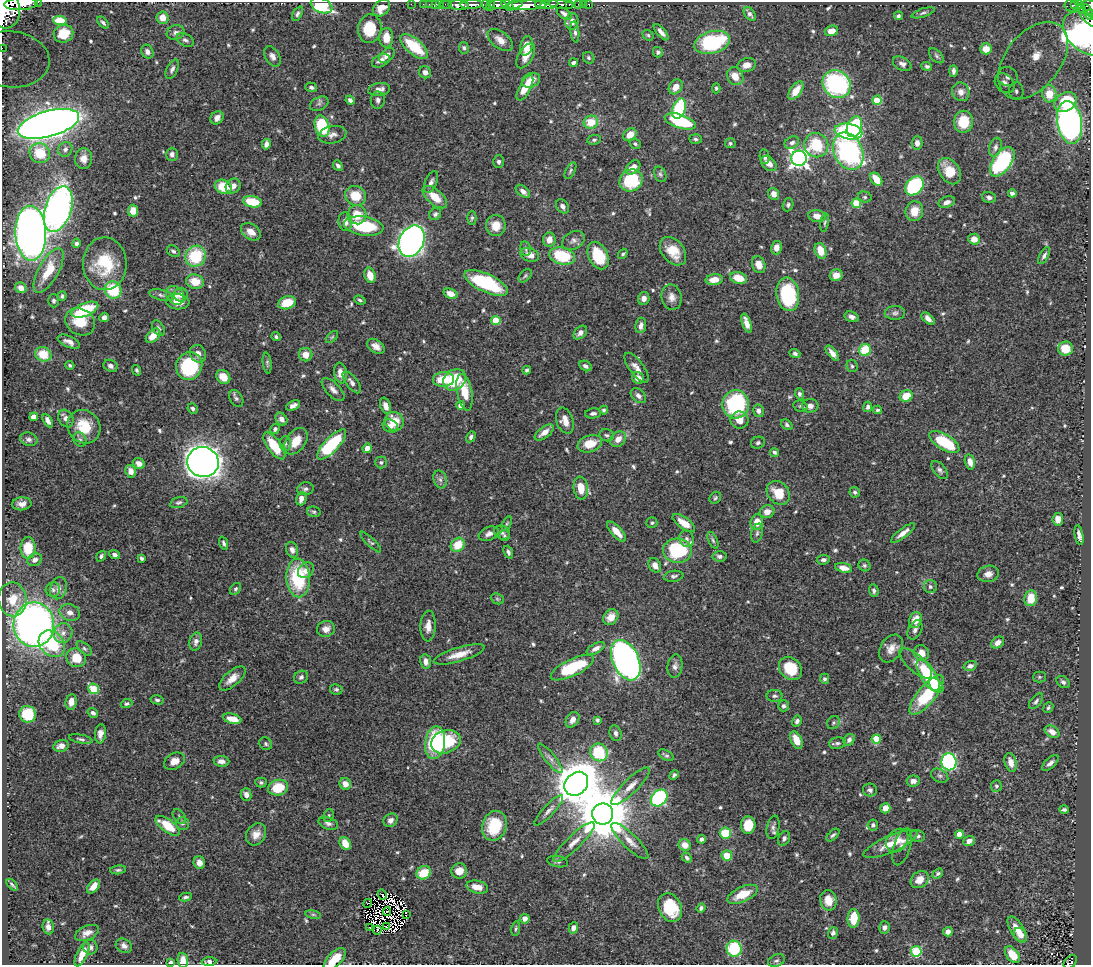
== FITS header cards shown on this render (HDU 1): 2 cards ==
NAXIS1  =                 1089
NAXIS2  =                  963

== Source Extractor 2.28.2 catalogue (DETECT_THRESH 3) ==
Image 1089 x 963 px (HDU 1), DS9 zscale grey, 1 PNG px = 1 image px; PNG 1093 x 967 px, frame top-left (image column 1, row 963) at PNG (2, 2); each listed source drawn as its Kron ellipse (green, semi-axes under 4 px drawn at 4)
Background 0.44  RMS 0.014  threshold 0.0413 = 3 sigma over >= 5 px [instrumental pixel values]
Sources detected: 627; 10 with non-positive FLUX_AUTO (blend fragments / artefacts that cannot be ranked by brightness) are neither listed nor drawn; of the other 617, the 500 brightest by FLUX_AUTO listed and drawn (117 fainter detections omitted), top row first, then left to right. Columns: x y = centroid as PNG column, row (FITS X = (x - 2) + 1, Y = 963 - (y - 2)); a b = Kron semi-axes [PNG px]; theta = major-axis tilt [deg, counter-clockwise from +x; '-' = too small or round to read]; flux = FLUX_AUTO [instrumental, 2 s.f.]
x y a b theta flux
38 2 2 2 - 24
21 4 17 6 4 1700
411 4 2 2 - 8.8
423 4 2 2 - 7.7
429 4 2 2 - 11
436 4 3 2 - 15
440 4 2 2 - 9.5
447 4 6 2 0 21
472 4 11 3 4 660
497 4 9 3 0 390
540 4 5 3 - 280
561 4 13 3 -7 190
569 4 3 3 - 91
579 4 3 3 - 28
583 4 2 2 - 5.8
589 4 3 3 - 24
1079 4 3 3 - 150
459 5 10 4 -4 790
486 5 5 4 - 130
490 5 6 4 77 110
507 5 7 4 -41 300
515 5 8 4 13 440
527 5 20 4 2 1600
549 5 9 4 9 700
1075 5 4 4 - 61
322 6 11 7 -22 73
1071 6 6 5 - 75
1089 6 7 5 -6 310
381 8 9 7 43 11
1081 8 5 3 - 65
6 10 19 14 -88 3800
1088 12 8 3 -71 150
923 13 12 4 18 2.4
297 14 8 4 62 2.3
564 14 8 4 -33 4.1
750 14 7 5 -54 3.3
898 16 4 3 - 2.1
163 18 6 6 - 11
1087 18 12 4 -48 220
60 21 7 4 -5 12
572 21 8 6 84 7.4
103 23 7 3 -47 2.1
370 29 14 11 82 33
831 31 7 5 20 8.7
176 32 9 7 19 3.7
575 32 10 4 -83 2.6
661 32 10 4 -49 4.7
1085 33 26 17 -45 580
63 34 10 8 21 13
648 35 6 5 - 1.7
386 38 10 7 90 13
185 40 9 6 -30 3
500 40 14 8 -37 8.6
712 42 18 11 15 86
414 46 17 7 -40 37
526 46 10 6 75 13
2 48 2 2 - 6
464 48 5 5 - 2
986 49 6 5 - 11
147 52 7 6 - 3.5
658 52 5 5 - 2.3
387 55 9 6 42 5.3
272 56 11 7 -60 4.1
526 56 14 7 59 9.2
936 56 9 5 -46 2.1
589 58 6 5 - 1.6
11 59 39 28 -6 55
1033 60 44 27 52 82
381 61 9 6 27 5.5
573 63 4 4 - 2.5
902 64 10 6 -29 3.9
747 65 9 6 16 7.8
927 66 5 4 - 2
172 69 10 5 64 3.2
953 71 5 3 - 2.6
425 72 6 5 - 4.6
735 76 9 8 - 12
1008 76 10 9 - 10
531 80 9 7 22 9.2
1005 83 11 8 -46 7.2
837 84 15 13 -39 140
311 87 6 4 -20 2.4
676 87 8 6 52 8.8
525 88 14 6 62 19
716 88 5 4 - 1.6
379 89 11 6 10 6.5
796 91 10 5 55 13
1016 91 9 7 -86 4
961 92 9 8 - 6
1049 94 8 7 - 23
350 100 4 4 - 3
378 100 8 7 - 3.7
877 100 4 4 - 30
1066 102 12 9 28 26
319 104 10 6 25 2.8
679 108 10 6 72 82
217 118 7 6 - 5.5
680 121 16 7 -18 60
591 122 7 6 - 20
963 122 11 9 83 25
1070 122 21 12 -79 380
48 124 31 13 16 1200
322 126 11 7 -72 56
854 127 11 7 69 52
848 131 14 7 -9 91
332 135 14 8 12 5.4
630 135 7 5 40 12
696 139 6 5 - 2.1
594 140 7 5 9 2.1
730 143 5 5 - 1.7
792 143 7 6 - 3.5
917 143 7 5 89 3.8
266 144 5 4 - 4.5
635 144 6 5 - 1.8
816 145 12 12 - 39
995 147 9 6 73 3.7
65 149 7 6 - 3.3
848 151 19 14 -64 200
40 153 10 9 - 24
172 154 6 6 - 3.5
765 157 7 5 -80 2.7
799 158 7 7 - 430
83 159 10 8 88 7.9
499 162 6 5 - 2.6
1002 162 17 9 54 100
769 163 9 6 -44 8
338 165 6 4 -49 2.7
633 167 8 6 42 8.5
570 171 9 4 61 1.8
949 171 14 10 -54 20
660 174 8 5 -68 2.2
876 179 7 5 -52 17
631 180 12 10 32 53
431 182 11 6 66 3.6
233 186 8 6 45 6.6
914 186 10 8 47 100
223 187 8 7 - 25
523 191 8 5 -39 4.9
1012 193 4 4 - 2.9
774 194 6 5 - 5.8
355 196 11 9 -30 20
435 197 15 7 -40 16
865 197 7 5 -15 2
989 197 7 5 -14 3.3
252 202 9 5 -9 30
947 202 8 5 18 4.3
856 203 5 4 - 33
788 205 7 5 71 1.9
563 206 8 5 -57 4
58 209 24 13 72 420
133 211 6 5 - 11
914 211 10 8 76 13
435 214 6 5 - 2.3
357 215 9 9 - 17
817 216 8 6 -9 7.3
472 218 7 4 88 1.7
345 222 9 7 -82 6.3
825 223 9 4 80 1.7
364 226 20 9 -8 50
496 226 10 10 - 14
251 232 11 7 -34 10
31 233 27 15 -88 790
974 239 6 5 - 9
549 240 7 6 - 7.5
573 240 12 8 30 4.8
412 241 16 12 64 550
76 243 5 4 - 2.7
526 248 7 5 -78 2.3
776 248 7 5 76 7
173 251 7 5 -34 2.7
673 251 16 11 -51 19
821 251 8 5 -70 16
623 254 6 4 52 1.6
530 255 10 6 -20 7.6
195 256 11 10 - 47
562 256 13 8 -14 53
598 256 14 9 -64 36
1044 256 9 4 60 2.9
105 264 26 22 90 45
759 265 9 6 -69 9.7
49 271 25 10 61 25
370 275 8 5 -73 11
836 275 6 6 - 8.4
525 276 8 5 46 1.9
739 278 8 5 -15 14
714 280 8 5 7 10
195 282 9 7 -16 16
486 283 23 9 -24 78
21 288 6 5 - 6.4
113 290 9 8 - 46
451 294 7 5 -21 8.5
788 294 17 11 -81 73
161 295 12 5 -14 3.2
175 295 10 8 -51 6.7
181 295 7 6 - 5.5
62 296 5 4 - 2
672 297 13 10 -77 6.7
644 299 6 6 - 5.2
360 300 6 3 -22 1.7
54 301 6 5 - 2.1
178 302 11 7 -4 11
287 303 9 6 18 23
85 310 14 6 22 50
895 313 10 7 2 3.2
104 317 5 4 - 4.8
852 317 7 5 -18 3.6
928 319 8 4 -42 5
496 320 4 4 - 32
80 322 16 13 -35 25
746 323 10 4 -70 7.8
641 325 8 5 81 4.6
158 328 8 5 -57 2.3
580 333 8 5 45 4.7
153 336 8 5 46 13
276 337 4 4 - 2.1
332 337 7 4 44 1.6
69 342 12 5 -23 5.7
376 346 10 6 -33 6.1
1065 349 7 7 - 17
865 350 6 6 - 30
832 353 9 4 -51 5.6
43 354 8 7 - 23
198 354 9 7 -66 5.4
795 354 5 4 - 2.5
306 355 7 6 - 9.3
267 363 10 4 -83 1.9
70 365 4 3 - 1.7
110 366 7 6 - 3.7
189 366 14 13 - 73
585 366 6 5 - 2.7
852 366 6 5 - 2.1
636 368 18 7 -53 7.1
137 370 5 4 - 1.9
527 370 4 3 - 2
340 373 10 6 -81 8.1
223 377 8 6 -45 12
638 378 6 5 - 7.3
443 379 10 7 3 26
455 380 12 10 35 41
352 382 13 5 -53 4
333 390 15 6 -45 5.6
464 392 18 7 -79 21
799 394 5 4 - 2.4
638 396 9 6 -44 3.5
906 396 6 5 - 17
236 398 9 6 -59 2.6
736 404 14 13 - 100
461 405 4 4 - 9.7
293 406 7 4 25 4.2
386 406 8 5 -69 5.5
800 406 7 5 -14 1.7
810 406 8 7 - 4.9
868 407 5 4 - 3.3
193 408 5 4 - 2.3
604 410 4 4 - 1.8
877 410 4 3 - 1.6
758 411 6 5 - 3.9
593 413 8 5 6 2.9
34 417 4 4 - 9
66 419 9 7 -61 5.5
281 419 7 5 -53 4.5
739 420 9 8 - 8.6
48 421 7 4 -61 3.9
394 421 9 9 - 19
565 421 13 8 -71 10
787 425 6 4 -35 1.9
390 426 8 6 -24 4.9
84 427 17 16 - 27
275 429 5 4 - 2.2
544 432 11 5 37 7.6
607 435 7 6 - 2.2
471 437 6 4 60 2.5
29 439 9 6 -18 3.3
618 439 9 7 41 8.2
80 440 7 6 - 2.8
296 441 15 9 55 17
944 442 17 7 -32 51
285 443 7 5 89 2.6
758 443 7 6 - 2.3
590 444 12 8 18 18
332 445 20 7 46 84
274 446 16 7 -54 25
367 448 5 4 - 8.2
775 452 5 4 - 2.4
203 462 16 15 - 910
381 462 6 6 - 2
970 462 7 5 -75 6.9
139 463 6 5 - 5.2
939 470 10 6 -50 3.2
131 471 6 5 - 6.1
440 479 9 6 -73 3.6
581 488 11 7 -83 16
305 489 8 6 14 3
855 492 5 5 - 2.2
778 493 13 10 -49 20
715 498 6 5 - 1.7
301 499 7 5 72 6.1
179 502 9 5 15 2.3
22 504 10 6 5 6.1
314 512 7 5 -14 1.7
767 512 7 6 - 7.9
1058 519 6 5 - 7.1
757 522 8 6 82 11
507 523 8 4 63 1.6
652 523 5 5 - 1.8
684 523 13 5 -35 12
502 532 8 6 -22 2.8
616 532 13 5 -48 11
757 533 9 5 75 2.6
903 533 14 4 37 7.1
489 534 10 6 22 5.3
504 535 5 5 - 1.7
1079 535 9 4 -78 4.2
687 539 8 7 - 3.8
713 540 9 4 -65 2
371 542 14 4 -46 1.9
224 543 7 4 -71 2.1
458 545 7 6 - 21
28 548 11 7 90 26
292 550 8 6 -71 4.1
677 551 14 12 -3 75
508 552 6 4 -67 2.5
115 555 6 4 -17 3.4
101 556 6 4 56 2
719 556 7 5 -5 2.6
142 558 4 3 - 2.1
35 560 8 6 26 4.4
823 560 7 4 6 2.7
655 565 8 5 -59 6.3
864 565 6 5 - 1.9
844 568 8 4 -11 8.3
306 570 9 7 42 5.9
988 574 11 8 11 6.6
674 576 10 5 8 2.6
298 578 19 12 -87 64
930 587 6 6 - 2.7
58 588 11 8 74 5.5
236 589 7 5 50 1.9
53 590 7 7 - 2.9
874 591 6 5 - 2.5
1031 598 8 6 82 18
12 599 17 14 -83 19
497 599 7 5 -22 1.5
70 612 10 8 -15 5.4
611 617 8 7 - 8.7
915 620 8 6 71 12
34 625 22 20 -90 630
428 626 15 7 87 8.2
326 629 9 8 - 7.2
915 630 10 6 63 3.9
63 633 10 9 - 6.6
196 641 9 6 76 4.3
998 643 7 5 35 5.7
52 644 15 11 -46 45
84 648 9 5 -41 2.4
596 648 10 5 29 5.1
891 649 15 10 57 9.2
922 653 8 7 - 10
459 654 26 7 17 13
76 658 10 9 - 20
626 660 21 13 -65 480
426 662 7 5 -81 5.3
916 663 20 8 -42 7.9
675 666 12 7 82 4.2
970 666 6 5 - 3.5
572 668 23 8 26 57
790 668 13 10 -47 30
928 675 18 7 -58 57
301 677 7 6 - 2.7
1039 677 6 5 - 1.6
232 678 16 7 41 9
825 679 5 4 - 2
1063 682 7 5 -40 2.6
936 686 8 5 -49 11
94 689 6 5 - 44
336 689 6 5 - 2.2
926 695 24 9 50 52
774 696 8 6 0 2.5
157 700 6 4 -14 2
1036 701 9 5 50 2.5
71 702 8 5 84 6.5
126 703 6 4 21 2.1
784 706 5 5 - 2.4
1048 708 5 4 - 1.6
93 713 5 4 - 2.9
28 714 8 8 - 35
232 719 9 5 -14 12
573 720 8 6 58 5.2
597 720 4 4 - 1.9
797 721 5 4 - 2.7
833 723 7 6 - 2.2
1052 732 8 5 -30 6.9
616 733 8 5 -72 2.9
100 734 9 5 84 5.6
81 739 12 4 -11 2.3
876 739 5 4 - 25
796 740 9 5 -66 12
849 740 6 5 - 3
446 742 15 11 20 50
435 743 16 10 81 78
837 743 8 5 7 2.5
266 744 7 6 - 2
61 746 8 5 13 5.4
599 752 9 8 - 51
666 755 9 4 -29 2.1
550 758 18 5 -51 4.7
174 761 11 8 28 8.7
221 761 8 5 -5 5.1
949 762 8 7 - 140
1011 762 9 6 -73 8.2
1050 763 10 5 42 3.8
674 775 5 4 - 1.8
940 776 9 6 -28 2.7
913 781 6 5 - 4.4
261 782 5 5 - 2
345 784 6 5 - 6.6
576 784 13 10 46 3800
631 786 26 7 44 10
996 786 6 5 - 1.7
278 788 10 7 16 27
870 790 7 6 - 3
246 795 6 5 - 4
659 798 9 7 45 130
885 808 5 5 - 9.1
549 810 20 5 47 4.7
1064 810 5 3 - 1.9
603 814 10 10 - 6100
329 816 6 5 - 1.6
179 817 8 5 -51 2.1
390 820 7 6 - 4.3
183 823 6 6 - 2.3
328 823 10 6 -19 3.2
748 825 9 7 86 21
873 825 5 5 - 2.2
168 826 14 6 -36 30
494 826 15 12 70 39
773 827 12 6 78 3.9
725 833 6 5 - 38
256 834 12 9 54 8.6
959 834 4 4 - 9.9
833 835 8 4 43 2
917 836 7 6 - 3.3
702 839 4 4 - 2.5
784 839 7 5 62 2.8
897 840 13 10 51 11
630 841 25 7 -44 9.1
969 841 6 5 - 4.6
574 842 27 7 43 11
345 843 7 5 -59 12
891 844 29 8 24 18
685 845 6 5 - 9.6
902 847 19 8 72 7.2
727 855 5 5 - 16
687 858 5 4 - 2.1
558 862 10 5 -12 2.7
199 863 6 5 - 6.2
118 870 8 4 5 1.8
459 871 8 7 - 11
424 873 7 6 - 21
938 873 6 4 34 2
920 880 10 7 38 9.3
12 885 7 3 -43 1.9
93 886 8 5 51 8.1
477 887 11 6 -13 11
743 894 16 7 24 21
382 895 5 2 - 2
186 897 6 3 9 1.8
828 900 10 8 -79 13
368 903 4 3 - 2.5
670 907 15 11 -64 44
701 908 5 4 - 2.3
387 911 4 2 - 2.5
313 915 8 4 -8 1.6
406 915 4 2 - 2.2
854 918 9 6 86 22
525 919 5 5 - 5.7
48 927 7 5 -79 5.3
370 927 3 2 - 3.7
386 927 3 2 - 1.7
884 927 6 5 - 3.8
573 928 6 4 72 5.5
516 929 7 4 81 1.6
1017 929 15 6 -59 13
377 930 4 2 - 2.6
948 932 5 4 - 4.3
87 933 13 7 22 5.8
833 933 6 5 - 2.8
1021 935 8 5 -54 5.2
124 946 8 6 -31 4.3
90 947 7 7 - 3.5
734 949 8 7 - 55
916 951 5 5 - 76
82 954 13 5 64 12
1012 955 10 6 -52 16
335 959 14 6 44 17
183 960 7 5 -86 8.3
776 961 8 6 21 2.3
171 962 4 3 - 2.8
209 962 7 4 5 3
1070 962 8 5 48 96
At the frame edge (FLAGS 8, measured only in part): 12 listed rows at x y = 38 2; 21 4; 322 6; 1089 6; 6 10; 1085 33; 2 48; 11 59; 335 959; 183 960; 171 962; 1070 962
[117 fainter detections neither listed nor drawn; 10 non-positive-flux detections neither listed nor drawn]